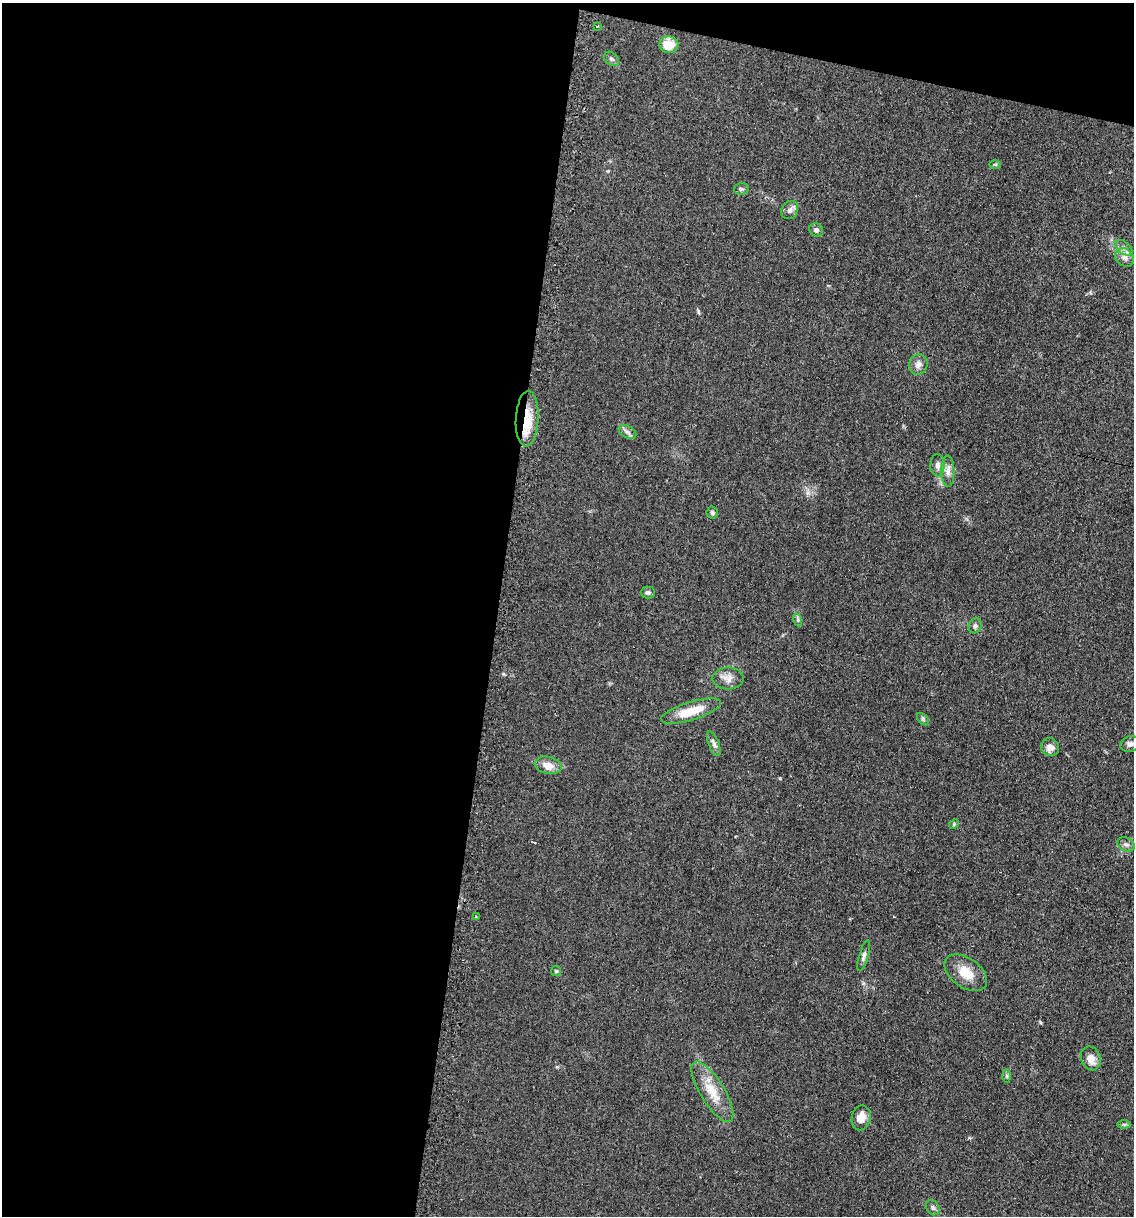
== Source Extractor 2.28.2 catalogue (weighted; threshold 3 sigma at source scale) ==
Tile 1 of 4 x 4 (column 1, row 1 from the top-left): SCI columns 124-1255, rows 3641-4854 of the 4903 x 4854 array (HDU 1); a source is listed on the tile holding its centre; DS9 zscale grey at full resolution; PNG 1136 x 1218 px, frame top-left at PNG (2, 3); each listed source drawn as its Kron ellipse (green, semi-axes under 4 px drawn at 4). Shown black and unused: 46% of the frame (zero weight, under 2 of 3 exposures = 2% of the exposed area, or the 3 px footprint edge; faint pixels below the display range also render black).
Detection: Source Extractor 2.28.2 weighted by HDU 2 'WHT'; one run over the whole footprint, this tile lists its part. Background 0.101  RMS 0.012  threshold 0.0519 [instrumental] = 3 sigma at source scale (4.5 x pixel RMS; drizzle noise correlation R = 1.50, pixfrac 1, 0.05/0.05 arcsec/px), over >= 5 px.
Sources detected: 39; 2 cosmic-ray / hot-pixel residue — neither listed nor drawn; the other 37 listed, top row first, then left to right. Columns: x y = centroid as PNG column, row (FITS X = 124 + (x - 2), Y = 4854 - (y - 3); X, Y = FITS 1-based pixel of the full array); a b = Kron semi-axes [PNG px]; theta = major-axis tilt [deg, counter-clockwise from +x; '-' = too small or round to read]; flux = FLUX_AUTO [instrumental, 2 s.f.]
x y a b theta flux
597 26 3 3 - 1.2
669 45 9 8 - 22
611 59 8 6 -40 2.9
995 164 6 4 0 1.4
741 189 7 5 12 2.3
790 210 9 8 - 4.9
816 230 7 6 - 3.5
1124 248 10 6 -38 4.8
1125 257 10 8 -41 6.6
918 364 10 9 - 6.6
527 419 28 11 87 28
627 432 9 6 -27 3.8
937 465 11 7 89 5.4
948 471 16 6 -89 7
712 513 6 6 - 2.5
648 592 7 6 - 2.7
798 620 6 4 -72 2.1
975 626 8 6 64 3.2
728 678 15 11 0 9
691 711 31 9 17 27
923 719 7 4 -46 2.1
714 744 13 5 -68 4.3
1130 744 10 7 19 4.7
1050 747 9 8 - 7.9
548 765 14 8 -12 12
954 824 5 4 - 1.5
1126 844 9 6 -25 3.6
477 917 3 2 - 2.4
864 956 16 4 73 4
556 971 5 5 - 1.7
966 973 24 14 -36 21
1091 1058 12 9 -67 9.1
1007 1076 6 4 -88 2
712 1092 35 12 -58 25
861 1118 12 9 76 13
1124 1124 6 4 0 1.6
933 1208 8 6 -59 3
Overlapping masked pixels (flux is a lower limit): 1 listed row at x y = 527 419